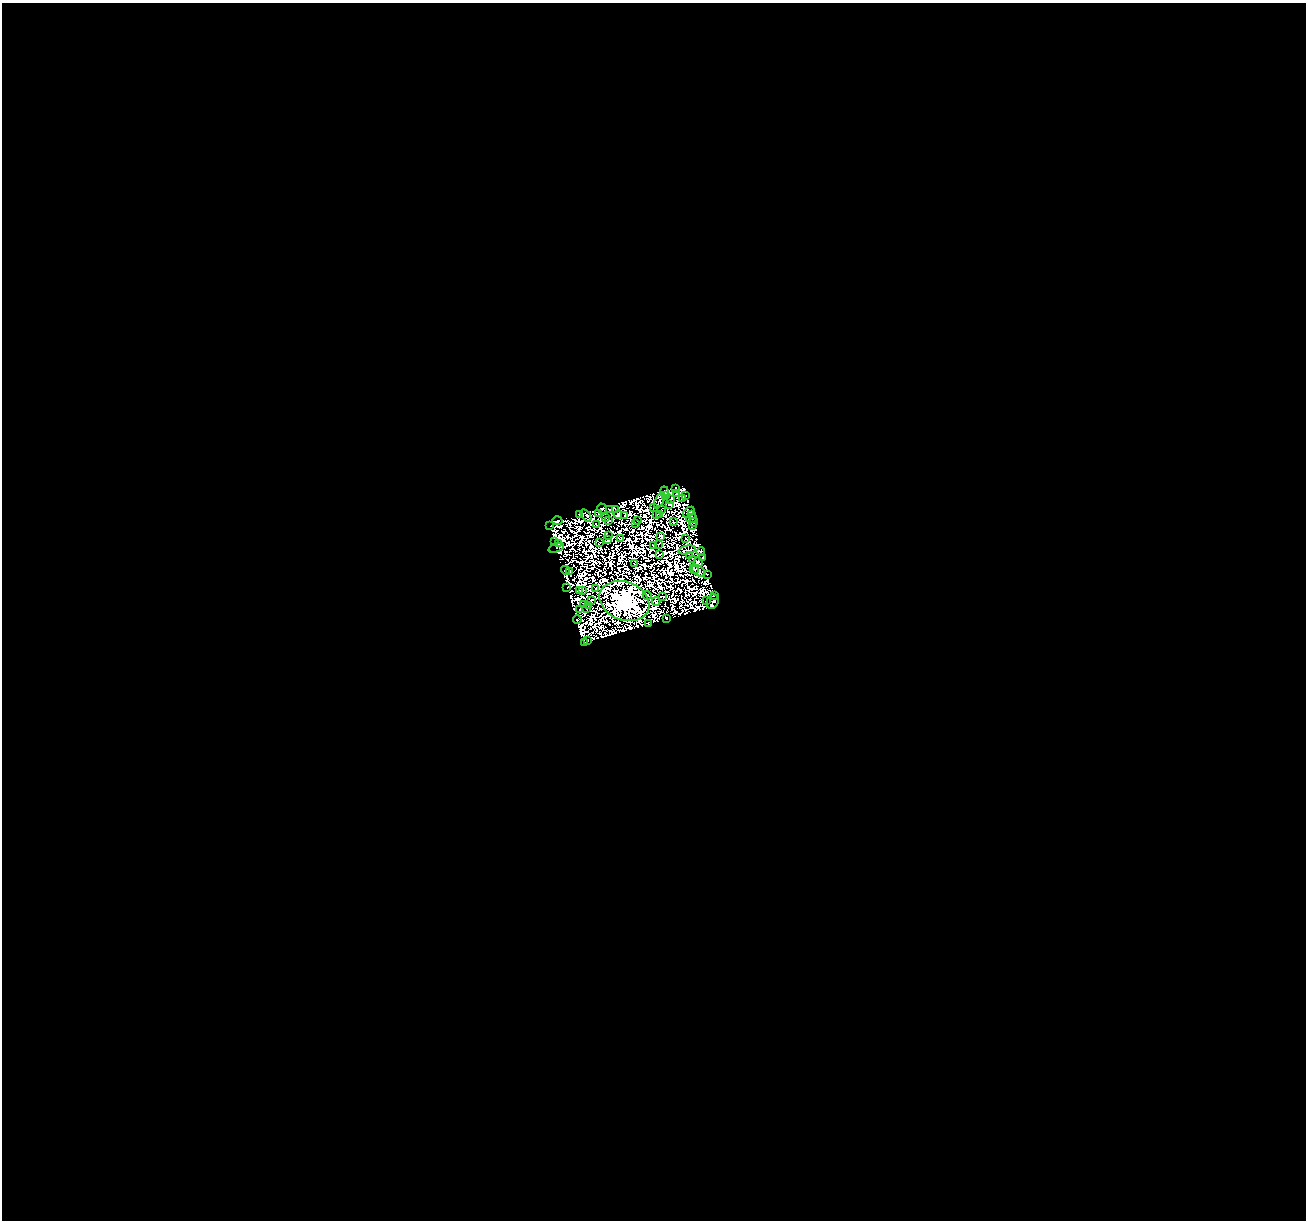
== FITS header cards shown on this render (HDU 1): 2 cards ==
NAXIS1  =                 1304
NAXIS2  =                 1218

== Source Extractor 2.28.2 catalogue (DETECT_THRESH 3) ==
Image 1304 x 1218 px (HDU 1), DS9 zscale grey, 1 PNG px = 1 image px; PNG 1308 x 1222 px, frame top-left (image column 1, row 1218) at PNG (2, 3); each listed source drawn as its Kron ellipse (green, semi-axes under 4 px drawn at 4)
Background 0.0275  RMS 3.4e-06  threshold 1.02e-05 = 3 sigma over >= 5 px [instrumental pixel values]
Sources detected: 143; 64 with non-positive FLUX_AUTO (blend fragments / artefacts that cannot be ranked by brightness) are neither listed nor drawn; the other 79 listed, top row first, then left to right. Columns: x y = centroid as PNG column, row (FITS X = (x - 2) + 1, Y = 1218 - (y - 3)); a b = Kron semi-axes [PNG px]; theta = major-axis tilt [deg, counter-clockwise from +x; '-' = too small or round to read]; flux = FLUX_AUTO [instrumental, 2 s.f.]
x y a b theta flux
675 488 4 2 - 0.023
665 491 5 3 - 0.47
677 494 3 2 - 0.32
665 496 3 2 - 0.38
686 496 2 2 - 0.19
682 498 3 3 - 0.26
671 499 3 2 - 0.22
660 500 9 2 61 0.052
670 504 3 2 - 0.25
653 508 3 2 - 0.3
602 509 5 4 - 1.4
609 510 4 2 - 0.26
616 510 3 2 - 0.19
662 510 2 2 - 0.087
689 512 6 4 39 0.36
599 513 3 2 - 0.3
580 514 4 3 - 0.43
618 514 4 4 - 1.2
657 514 2 2 - 0.13
660 514 2 2 - 0.069
586 515 7 3 -54 0.26
625 515 3 2 - 0.12
691 515 3 2 - 0.64
605 517 3 2 - 0.51
692 518 5 2 - 0.24
557 521 5 3 - 0.24
609 521 3 2 - 0.11
637 521 3 2 - 0.2
673 522 3 2 - 0.26
694 522 4 2 - 0.2
636 523 3 2 - 0.25
597 525 3 2 - 0.35
693 525 4 2 - 0.067
550 526 3 2 - 0.018
608 536 3 2 - 0.28
661 536 4 3 - 0.54
686 538 2 2 - 0.22
620 539 3 2 - 0.43
608 540 4 3 - 0.21
555 542 3 2 - 0.44
599 542 2 2 - 0.24
558 543 3 2 - 0.16
658 544 2 2 - 0.19
653 546 3 2 - 0.24
556 548 8 2 19 0.12
687 550 9 2 11 0.25
701 552 4 3 - 0.52
659 555 4 2 - 0.065
689 555 3 2 - 0.48
703 557 2 2 - 0.36
692 560 3 2 - 0.36
698 562 5 3 - 0.034
634 564 2 2 - 0.24
694 569 5 3 - 0.071
565 570 4 2 - 0.21
570 571 4 3 - 0.019
699 571 7 5 -36 0.82
707 574 3 2 - 0.2
567 587 3 2 - 0.51
595 589 3 2 - 0.12
583 590 2 2 - 0.085
579 591 2 2 - 0.16
647 595 5 2 - 0.42
714 595 3 2 - 0.036
663 597 2 2 - 0.19
591 600 3 2 - 0.29
624 601 26 19 -21 880
656 601 4 3 - 0.36
706 601 3 2 - 0.4
713 602 7 6 - 1.4
584 605 4 2 - 0.2
588 605 2 2 - 0.17
586 609 2 2 - 0.3
580 610 2 2 - 0.14
666 618 4 2 - 0.72
577 620 4 2 - 0.29
648 623 3 3 - 0.81
588 640 3 2 - 0.54
585 642 3 2 - 0.019
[64 non-positive-flux detections neither listed nor drawn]